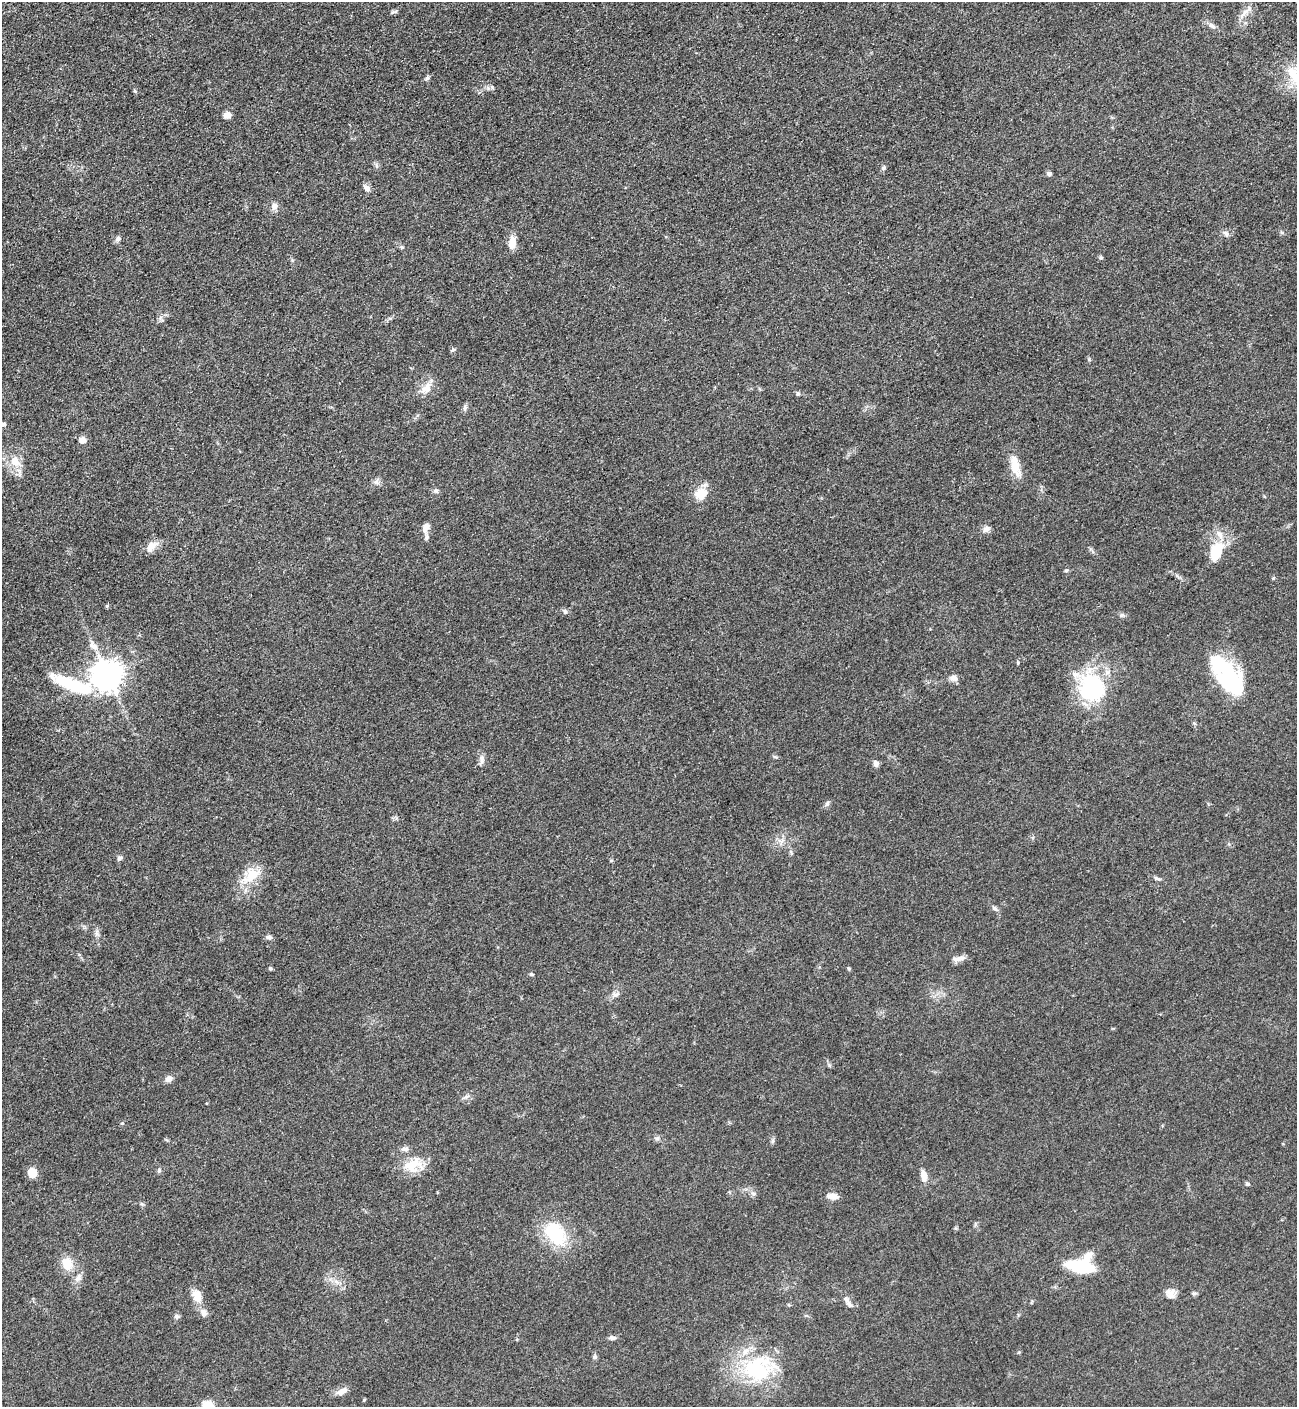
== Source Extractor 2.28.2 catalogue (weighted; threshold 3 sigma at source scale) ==
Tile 11 of 4 x 4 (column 3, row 3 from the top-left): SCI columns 2888-4182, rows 1471-2875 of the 5668 x 5702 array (HDU 1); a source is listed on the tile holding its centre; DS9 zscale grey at full resolution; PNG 1299 x 1409 px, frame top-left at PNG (2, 2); no overlay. Nothing masked; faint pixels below the display range render black.
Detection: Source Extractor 2.28.2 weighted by HDU 2 'WHT'; one run over the whole footprint, this tile lists its part. Background 0.0524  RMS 0.006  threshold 0.0272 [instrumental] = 3 sigma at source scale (4.5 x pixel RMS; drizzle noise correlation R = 1.50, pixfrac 1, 0.05/0.05 arcsec/px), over >= 5 px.
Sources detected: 90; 2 inside a brighter object's white glare — not listed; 4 inside a brighter listed object's ellipse — not listed separately; the other 84 listed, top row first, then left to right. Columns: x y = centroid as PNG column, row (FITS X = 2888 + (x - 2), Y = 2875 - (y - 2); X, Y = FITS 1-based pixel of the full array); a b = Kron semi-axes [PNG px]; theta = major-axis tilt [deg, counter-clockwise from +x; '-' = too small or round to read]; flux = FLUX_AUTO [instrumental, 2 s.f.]
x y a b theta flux
395 11 7 4 19 1
1244 13 19 5 48 4
1212 26 12 6 -30 2.3
1295 77 27 18 -58 17
427 78 6 5 - 1.2
227 115 8 7 - 3.4
376 165 7 4 -71 1.1
883 168 5 5 - 1.1
1049 173 6 5 - 1.5
367 188 10 6 -44 2.4
274 206 9 8 - 3.1
1226 233 9 6 -37 2
118 239 8 7 - 1.9
512 243 14 7 82 7.4
453 350 7 4 39 1.1
427 388 18 11 51 6.6
798 394 6 5 - 1
465 407 10 4 78 1.4
3 424 7 5 -6 1.3
82 440 8 7 - 3.6
15 462 18 12 -41 9.1
1015 466 30 10 -77 9.9
436 491 7 6 - 1.4
701 494 17 16 - 8.8
426 527 12 7 62 3.9
986 529 9 8 - 2.6
151 546 17 10 49 5.6
1216 551 26 14 68 19
1066 570 5 4 - 0.78
1273 578 5 4 - 0.74
107 606 5 5 - 0.72
565 611 8 5 -63 1.2
1122 615 6 6 - 1.2
93 646 15 8 -41 4.4
1018 663 5 3 - 0.67
106 676 21 9 12 930
953 678 11 8 7 2.7
1228 678 35 29 -68 43
1092 688 36 33 -62 53
482 759 13 6 88 2.6
876 763 8 6 -76 2.1
827 804 8 5 72 1.4
782 841 7 4 71 1.7
119 858 7 6 - 1.6
611 860 5 4 - 0.65
252 874 21 16 34 14
1157 878 9 4 -18 1.3
995 909 10 6 -32 1.6
96 933 11 4 85 1.8
269 937 7 6 - 1.6
959 958 18 6 10 3.3
848 968 5 3 - 0.67
270 969 5 4 - 0.84
531 974 6 4 -7 0.78
616 994 10 6 27 2.3
169 1079 8 7 - 3.2
657 1138 7 5 43 1.3
772 1141 7 4 71 1.1
405 1149 11 7 9 2.2
412 1165 26 18 20 14
159 1170 6 5 - 1
32 1173 9 8 - 8.2
923 1173 10 8 -90 3.5
1248 1184 6 5 - 0.91
753 1193 6 6 - 1.5
832 1196 14 7 -7 3.8
555 1234 34 22 -54 31
1088 1256 15 10 54 5.2
67 1264 14 12 -74 10
1080 1267 19 8 -9 50
79 1278 11 7 67 3.1
1194 1293 7 5 -19 1.1
1170 1294 14 11 -77 4.2
197 1296 18 12 -74 7
846 1299 11 7 -49 2.9
789 1305 5 4 - 0.6
204 1313 10 7 -49 3.2
177 1316 7 6 - 1.5
612 1338 9 6 -8 1.6
595 1357 7 6 - 1.2
758 1369 44 32 17 51
342 1391 16 7 23 3.9
364 1400 4 3 - 0.54
207 1405 15 11 2 6.3
Isophote crosses this tile's border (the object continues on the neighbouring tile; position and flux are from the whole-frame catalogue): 3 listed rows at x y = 1295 77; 3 424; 207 1405
Unlisted compact peaks at least as high as the median listed source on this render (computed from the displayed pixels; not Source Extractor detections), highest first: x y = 1089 359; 122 1123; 135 91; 1101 258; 376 482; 402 247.